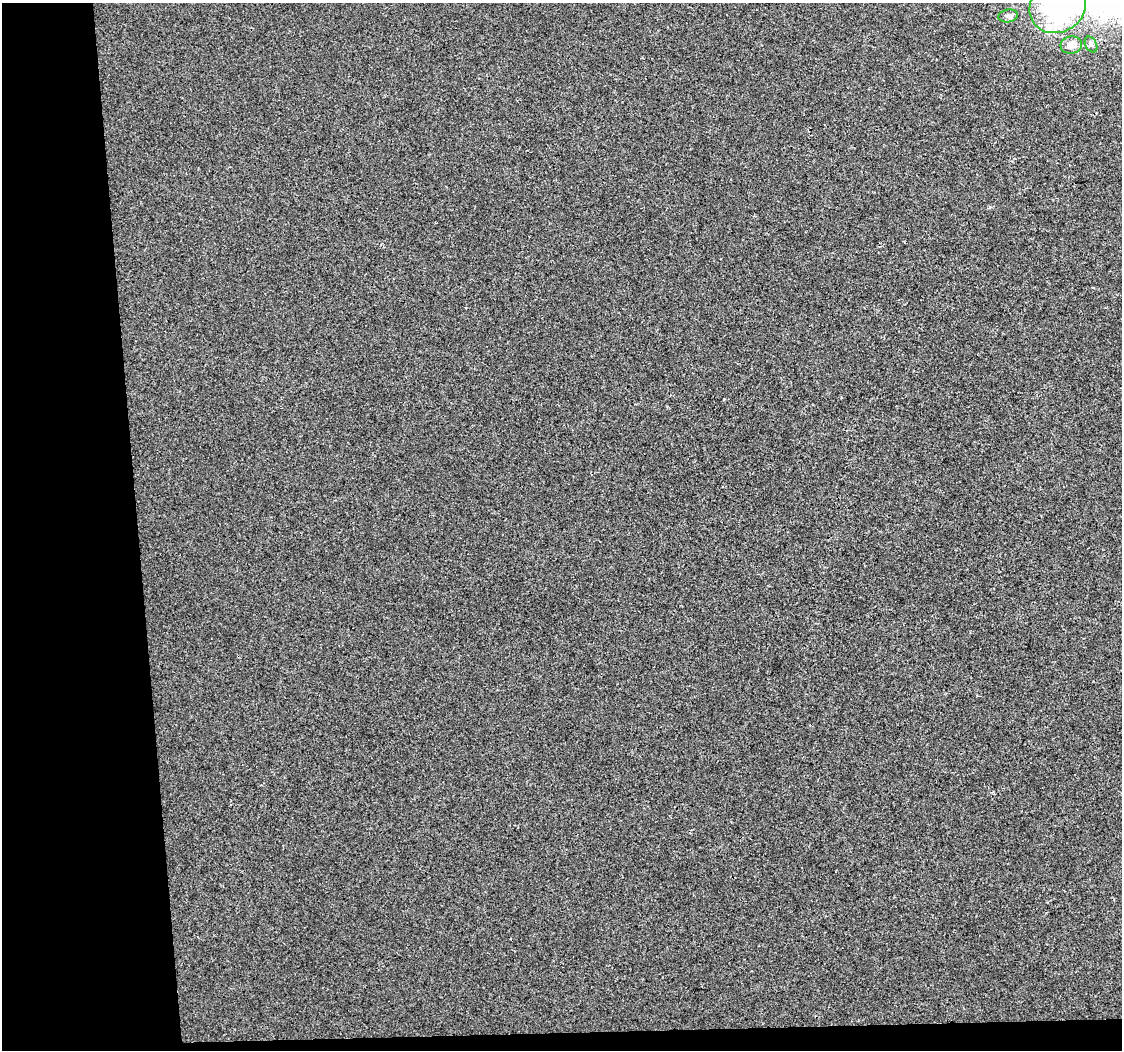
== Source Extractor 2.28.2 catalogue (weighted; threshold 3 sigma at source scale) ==
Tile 3 of 2 x 2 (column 1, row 2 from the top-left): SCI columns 1-1120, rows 10-1057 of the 2241 x 2127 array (HDU 1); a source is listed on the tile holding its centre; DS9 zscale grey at full resolution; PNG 1124 x 1052 px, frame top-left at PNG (2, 3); each listed source drawn as its Kron ellipse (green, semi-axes under 4 px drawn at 4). Shown black and unused: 14% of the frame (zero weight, under 2 of 3 exposures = <1% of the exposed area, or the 3 px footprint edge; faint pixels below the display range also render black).
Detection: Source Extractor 2.28.2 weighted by HDU 2 'WHT'; one run over the whole footprint, this tile lists its part. Background -1.78e-04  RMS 0.0045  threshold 0.0201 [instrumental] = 3 sigma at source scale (4.5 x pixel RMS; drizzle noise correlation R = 1.50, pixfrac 1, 0.0396/0.0396 arcsec/px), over >= 5 px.
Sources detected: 6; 1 inside a brighter object's white glare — neither listed nor drawn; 1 inside a brighter listed object's ellipse — not listed separately; the other 4 listed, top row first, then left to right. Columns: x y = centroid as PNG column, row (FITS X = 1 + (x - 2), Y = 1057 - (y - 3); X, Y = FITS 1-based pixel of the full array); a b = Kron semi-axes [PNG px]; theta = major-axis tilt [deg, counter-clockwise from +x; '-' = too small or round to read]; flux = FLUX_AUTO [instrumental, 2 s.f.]
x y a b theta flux
1058 6 29 26 35 96
1008 16 10 6 10 1.4
1091 44 8 5 -62 1.3
1071 45 11 8 11 4.1
Isophote crosses this tile's border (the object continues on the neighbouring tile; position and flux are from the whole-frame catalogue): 1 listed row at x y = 1058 6